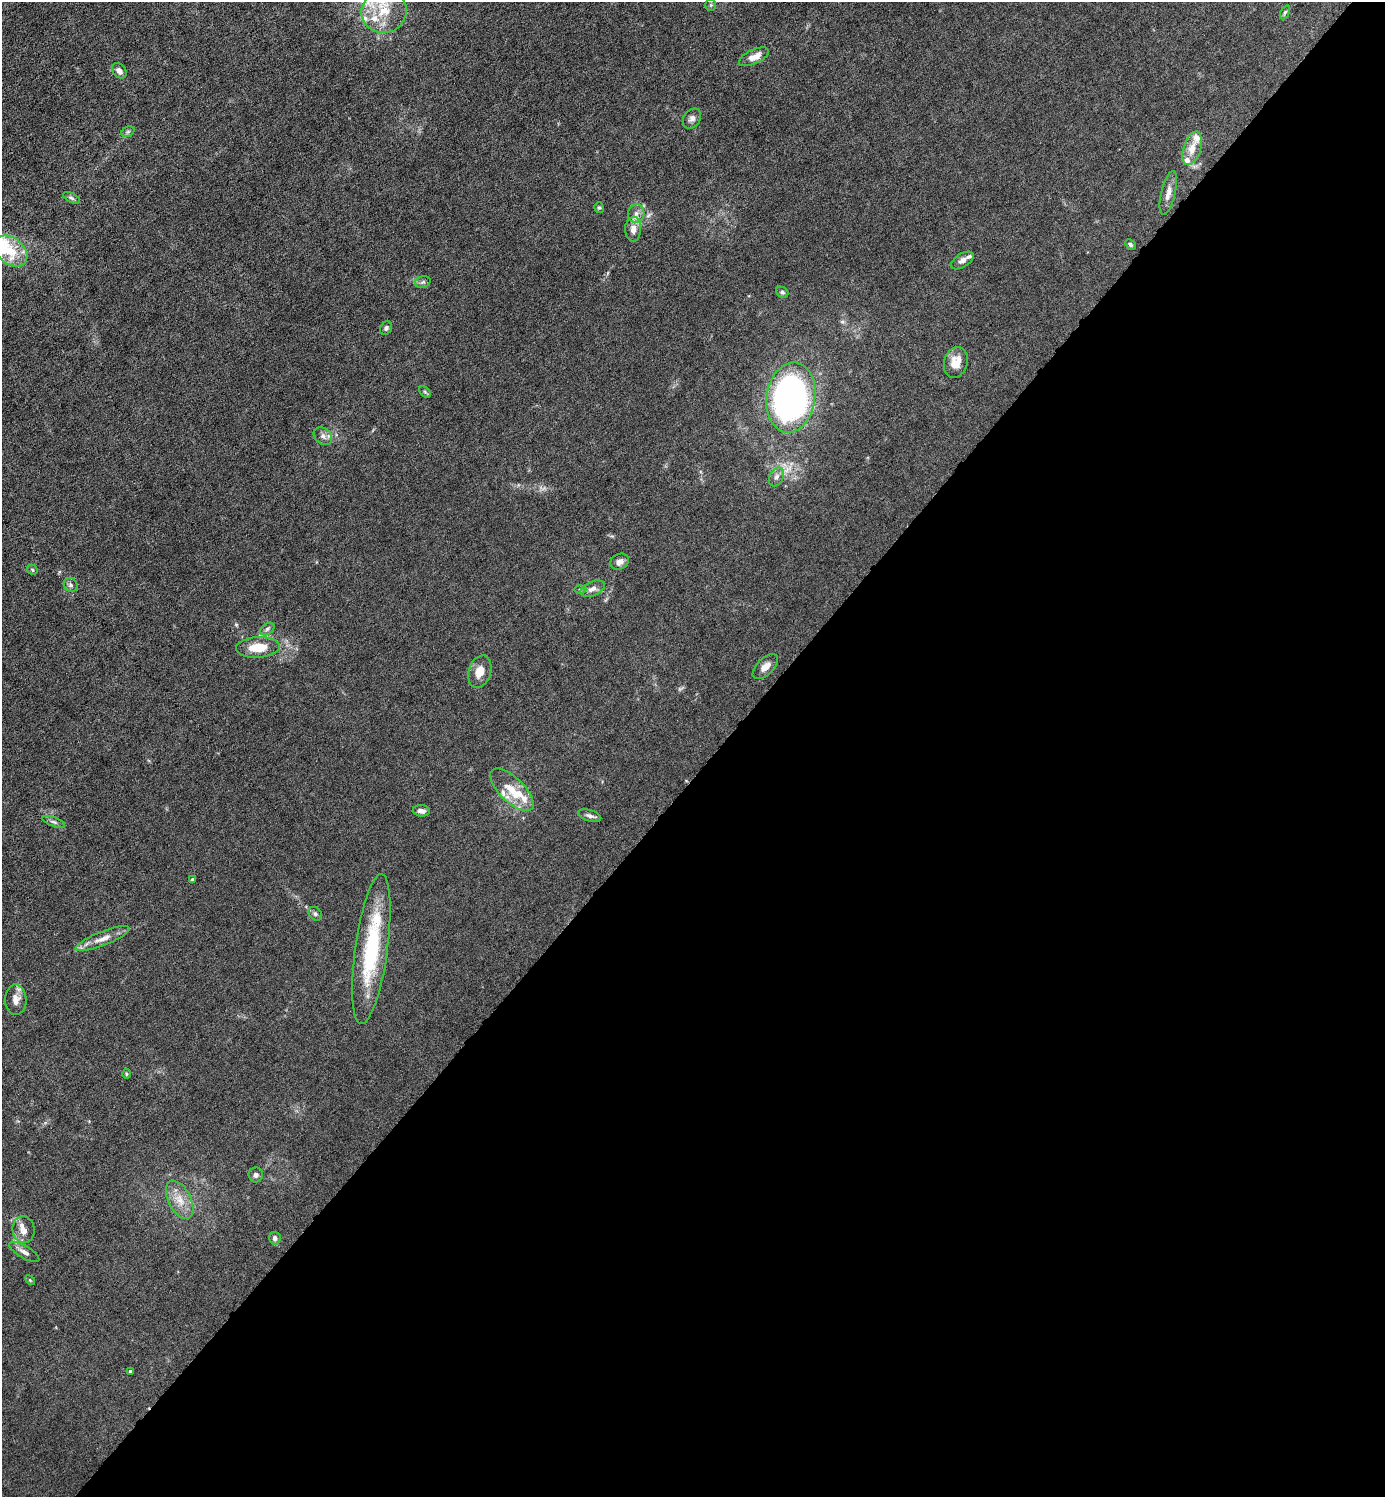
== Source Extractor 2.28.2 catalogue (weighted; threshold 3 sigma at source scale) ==
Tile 12 of 4 x 4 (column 4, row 3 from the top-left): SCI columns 4303-5685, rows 1496-2990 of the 5980 x 5980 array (HDU 1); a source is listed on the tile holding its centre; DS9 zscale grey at full resolution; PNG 1387 x 1499 px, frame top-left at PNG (2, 2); each listed source drawn as its Kron ellipse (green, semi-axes under 4 px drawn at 4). Shown black and unused: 48% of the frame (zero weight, under 6 of 12 exposures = <1% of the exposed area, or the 3 px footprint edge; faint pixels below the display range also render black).
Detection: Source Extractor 2.28.2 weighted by HDU 2 'WHT'; one run over the whole footprint, this tile lists its part. Background 0.0145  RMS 0.0031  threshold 0.0127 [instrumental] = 3 sigma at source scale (4.09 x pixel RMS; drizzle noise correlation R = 1.36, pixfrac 0.8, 0.05/0.05 arcsec/px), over >= 5 px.
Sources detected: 61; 11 inside a brighter listed object's ellipse — not listed separately; the other 50 listed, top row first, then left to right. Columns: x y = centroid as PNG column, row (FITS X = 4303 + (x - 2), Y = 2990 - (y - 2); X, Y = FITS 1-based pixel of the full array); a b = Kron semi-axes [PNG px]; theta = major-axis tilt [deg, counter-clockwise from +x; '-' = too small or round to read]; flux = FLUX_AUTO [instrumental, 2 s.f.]
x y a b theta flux
711 5 6 5 - 0.43
384 11 23 21 29 8.7
1285 12 7 4 62 0.45
754 57 16 7 25 2.8
119 71 8 6 -50 1.4
692 118 11 8 54 1.2
128 132 7 5 30 0.53
1192 148 17 8 73 3.3
1168 193 22 7 76 2.3
71 198 9 4 -27 0.58
599 208 5 4 - 0.41
636 213 9 8 - 1.5
633 229 12 8 88 2.1
1130 244 6 4 -45 0.5
11 251 18 13 -39 6.1
962 260 12 6 33 1.4
423 282 8 5 17 0.65
782 292 6 5 - 0.59
386 328 7 5 56 0.65
956 362 15 11 73 3.8
425 392 7 4 -45 0.41
791 398 35 24 81 120
323 436 10 7 -41 1.4
776 477 10 7 64 1.2
619 562 10 7 25 1.7
32 570 6 4 -47 0.38
71 585 7 6 - 0.72
580 589 6 4 -1 0.4
593 589 13 7 22 1.7
267 629 8 5 36 0.7
258 647 22 10 3 6.7
765 667 16 8 44 2.1
480 672 16 11 73 3.4
512 790 28 12 -44 6.1
421 811 8 5 -3 1.1
590 816 12 5 -17 1
54 822 12 4 -20 0.72
193 879 4 4 - 0.38
315 914 8 5 -46 0.67
103 939 28 7 22 3.1
371 949 76 16 82 26
16 1000 15 10 -89 2.3
126 1074 5 3 - 0.3
256 1175 7 7 - 0.91
180 1200 21 11 -63 4.2
23 1230 13 11 -84 2.4
275 1238 6 5 - 1.2
24 1252 17 6 -30 1.4
30 1280 6 3 -46 0.29
130 1371 3 3 - 0.6
Isophote crosses this tile's border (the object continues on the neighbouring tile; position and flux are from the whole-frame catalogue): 1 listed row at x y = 11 251